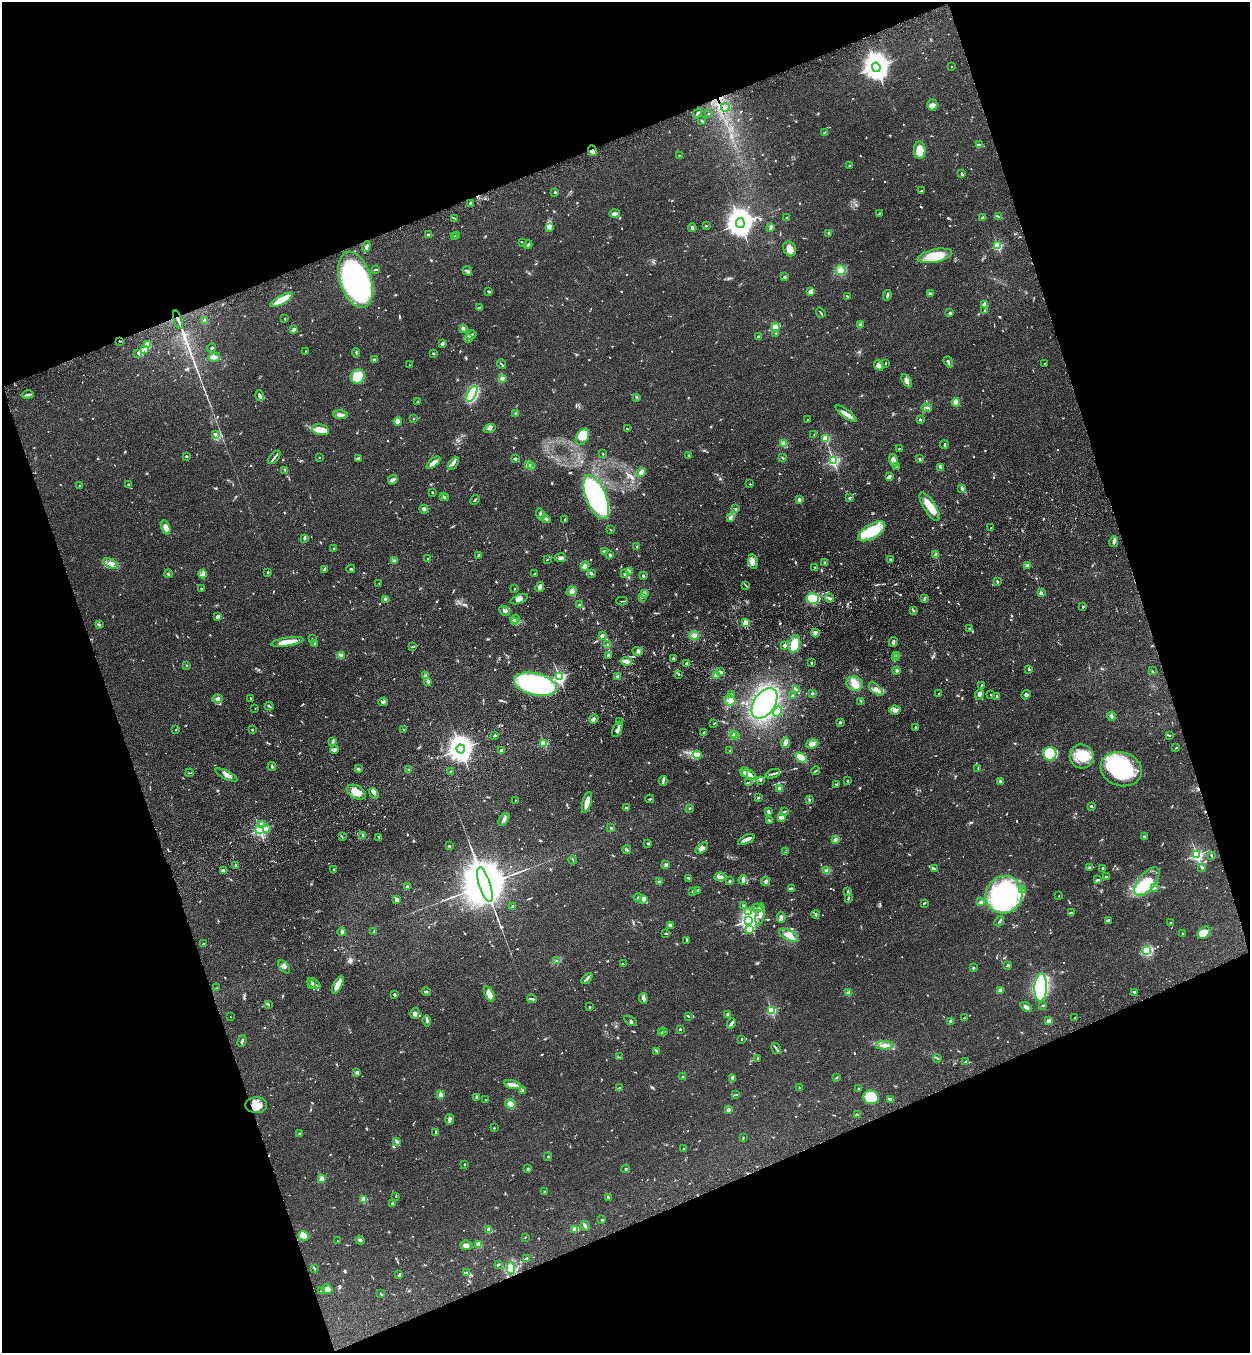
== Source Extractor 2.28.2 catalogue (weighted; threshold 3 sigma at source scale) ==
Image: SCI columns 204-5195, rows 113-5516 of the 5523 x 5630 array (HDU 1 of 3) = the unmasked area's bounding box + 8 px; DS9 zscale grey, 4 x 4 block average (1 PNG px = mean of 4 x 4 image px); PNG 1252 x 1355 px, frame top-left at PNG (2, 2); each listed source drawn as its Kron ellipse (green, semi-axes under 4 px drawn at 4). Shown black and unused: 40% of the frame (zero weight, under 3 of 4 exposures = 6% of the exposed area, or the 3 px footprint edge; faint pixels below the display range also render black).
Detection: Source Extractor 2.28.2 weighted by HDU 2 'WHT'. Background 0.0595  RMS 0.0065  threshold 0.0292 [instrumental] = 3 sigma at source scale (4.5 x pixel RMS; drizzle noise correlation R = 1.50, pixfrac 1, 0.05/0.05 arcsec/px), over >= 5 px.
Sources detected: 1036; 5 too faint to see at this stretch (4 x 4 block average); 4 inside a brighter object's white glare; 3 cosmic-ray / hot-pixel residue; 5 long thin detections or spike segments (spike, bleed or trail) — neither listed nor drawn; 31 coinciding with a brighter row at this scale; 57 inside a brighter listed object's ellipse — not listed separately; of the other 931, all 500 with FLUX_AUTO >= 2.41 (the completeness limit of this list) listed and drawn (431 fainter detections not listed), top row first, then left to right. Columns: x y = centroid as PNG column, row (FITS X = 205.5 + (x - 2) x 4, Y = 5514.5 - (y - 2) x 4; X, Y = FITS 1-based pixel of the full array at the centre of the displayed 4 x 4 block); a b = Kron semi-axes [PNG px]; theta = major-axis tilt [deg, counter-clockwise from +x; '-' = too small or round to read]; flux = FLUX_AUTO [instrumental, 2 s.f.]
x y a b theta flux
876 67 5 3 - 3700
952 67 2 2 - 7.2
932 105 5 5 - 18
725 107 4 2 - 6.3
697 113 5 2 - 4.6
709 114 2 2 - 2.6
701 120 2 2 - 2.7
824 132 3 2 - 4.9
979 145 3 2 - 5.9
920 150 8 6 -88 59
592 151 5 3 - 15
679 155 2 2 - 4.9
849 166 2 2 - 6.8
962 173 3 2 - 5.6
921 191 3 2 - 2.9
555 192 2 2 - 16
471 203 2 2 - 43
615 214 5 3 - 14
879 214 4 2 - 6.2
998 216 4 2 - 5
787 217 2 2 - 4.6
455 218 3 2 - 3.1
983 218 3 3 - 8.9
740 223 5 4 - 5300
706 226 2 2 - 2.7
770 227 4 2 - 4
549 228 4 3 - 9.4
692 228 4 2 - 12
828 233 3 2 - 2.6
428 234 2 2 - 6.4
457 235 3 2 - 3
455 236 2 2 - 3.4
522 243 3 2 - 2.6
528 245 4 2 - 5.1
366 246 5 2 - 13
998 246 2 2 - 330
790 249 8 6 -58 24
935 256 17 6 12 140
376 269 4 2 - 4.5
841 270 5 5 - 18
467 271 5 3 - 9.7
784 277 2 2 - 11
356 280 29 15 -73 990
811 291 4 2 - 25
489 292 2 2 - 9.4
930 294 4 2 - 5.6
887 295 5 2 - 7.8
847 296 3 2 - 3.4
281 300 13 4 29 90
985 304 2 2 - 78
479 307 3 2 - 3.9
984 311 3 2 - 3
821 313 5 2 - 4.9
950 313 2 2 - 8.5
285 319 2 2 - 2.5
178 320 10 2 -70 16
205 321 2 2 - 75
860 325 3 2 - 8.1
775 327 4 4 - 15
463 328 2 2 - 13
294 330 3 2 - 11
776 333 2 2 - 3.4
471 335 5 3 - 8.8
758 336 3 2 - 5.2
468 339 3 2 - 3.2
120 341 3 2 - 2.7
442 343 3 2 - 11
147 345 4 3 - 25
212 348 4 2 - 3.8
145 349 3 2 - 4.9
306 351 2 2 - 3.3
138 353 2 2 - 3.1
356 353 4 2 - 3.9
433 353 2 2 - 3.2
214 357 6 3 12 15
374 359 4 2 - 6.6
948 362 6 2 -68 11
886 363 2 2 - 2.9
502 364 5 2 - 3.5
1044 364 2 2 - 2.9
409 365 3 2 - 2.6
879 365 5 3 - 17
358 376 7 6 - 93
502 378 3 3 - 8.4
907 381 7 3 -60 13
472 394 8 3 63 430
27 395 6 2 11 9
260 395 5 4 - 10
636 397 3 2 - 3.7
418 402 3 2 - 2.5
956 402 4 3 - 22
927 408 5 2 - 5.9
515 413 2 2 - 2.7
846 414 12 3 -37 27
340 415 7 3 -3 21
413 419 2 2 - 2.9
920 419 2 2 - 8.7
807 420 2 2 - 3.9
398 421 4 3 - 38
490 429 6 3 17 11
627 429 4 2 - 2.6
320 430 9 5 -14 46
216 434 3 2 - 4.9
814 435 3 2 - 2.6
583 437 9 5 62 34
826 438 2 2 - 270
783 443 4 3 - 9.5
944 445 4 2 - 5.8
899 449 2 2 - 5.5
603 454 2 2 - 2.7
689 455 2 2 - 6.4
186 456 2 2 - 7.7
274 457 8 2 49 7.7
319 457 2 2 - 4.6
359 458 3 2 - 5.3
783 458 3 2 - 2.9
515 459 2 2 - 11
920 459 3 2 - 5.3
893 460 6 4 -74 28
833 461 2 2 - 680
433 463 8 4 39 22
453 463 7 3 59 13
528 464 2 2 - 180
531 466 2 2 - 94
896 466 2 2 - 7.8
940 467 3 2 - 2.8
285 470 3 2 - 8
641 472 5 3 - 15
889 477 4 3 - 8.3
393 480 5 4 - 10
750 484 3 2 - 2.5
80 485 2 2 - 9.4
129 485 2 2 - 8.4
962 489 2 2 - 27
432 492 3 2 - 2.6
444 497 3 2 - 4.1
596 497 23 10 -69 760
445 498 4 2 - 4.5
849 498 3 2 - 4.1
799 499 2 2 - 37
475 500 5 2 - 4.6
930 507 16 6 -58 61
424 509 5 3 - 6.4
735 509 4 2 - 4.4
540 514 6 2 -76 9
731 518 2 2 - 5.1
546 519 5 2 - 6.6
565 519 2 2 - 5
166 528 7 4 -74 27
991 528 2 2 - 6.3
611 530 3 2 - 2.9
872 531 15 7 31 170
305 538 2 2 - 10
1114 541 5 3 - 9.2
637 546 2 2 - 5.6
334 548 2 2 - 12
604 552 3 2 - 3.6
610 555 2 2 - 25
936 555 2 2 - 94
478 556 3 2 - 7
560 558 5 3 - 9.2
428 559 2 2 - 3.6
547 559 3 2 - 2.8
890 559 2 2 - 5.3
394 560 3 2 - 4.1
753 562 7 5 -79 16
110 563 8 3 -27 14
825 563 3 3 - 5.3
1027 565 4 3 - 6.3
585 566 5 4 - 14
814 567 3 2 - 2.5
324 569 3 2 - 5.3
351 569 4 2 - 4.6
629 571 3 3 - 5.2
268 572 2 2 - 11
535 573 2 2 - 2.8
591 573 4 2 - 6.7
168 574 4 2 - 3.3
203 574 4 4 - 12
624 574 2 2 - 2.7
643 576 2 2 - 6.4
997 581 3 2 - 5
379 583 2 2 - 2.6
746 586 3 2 - 3.7
540 587 5 3 - 14
201 588 2 2 - 2.6
515 589 2 2 - 3.5
571 591 5 4 - 13
1041 593 2 2 - 45
644 594 3 3 - 9.5
642 597 3 2 - 3.5
829 598 5 2 - 11
385 599 2 2 - 53
519 599 9 4 20 15
813 599 6 5 - 120
925 599 3 2 - 3.6
622 601 6 2 0 3.6
580 605 3 2 - 5
1083 607 3 2 - 3.5
913 610 3 2 - 3.7
504 611 6 3 -45 7.6
218 617 3 3 - 18
515 619 5 2 - 5.6
515 622 3 2 - 4.5
746 623 2 2 - 170
99 624 3 2 - 6.7
970 628 2 2 - 5.3
815 633 4 3 - 7.7
602 635 3 3 - 6.5
694 635 5 4 - 15
312 639 3 2 - 2.4
287 642 16 3 9 61
893 642 5 3 - 9
314 643 2 2 - 5.3
794 644 9 6 77 80
608 645 3 3 - 7.8
785 645 3 2 - 10
413 647 4 2 - 4.6
638 651 5 3 - 6.4
897 655 3 2 - 4.3
341 656 4 3 - 7.8
608 656 2 2 - 10
673 658 3 2 - 3.6
895 658 3 2 - 3.3
626 661 6 3 -9 23
811 663 3 2 - 5.1
686 664 3 2 - 5.8
186 665 2 2 - 2.6
1029 669 3 2 - 4.1
897 671 3 2 - 6.6
1152 671 2 2 - 2.8
721 672 4 3 - 7.2
678 674 3 2 - 2.5
716 675 4 4 - 11
426 676 3 3 - 9.3
559 677 2 2 - 830
618 677 2 2 - 16
428 681 3 3 - 8.6
535 684 22 11 -13 680
855 684 8 7 - 34
981 685 3 2 - 2.7
876 689 9 4 -43 18
796 690 3 2 - 5.2
812 693 2 2 - 6.6
731 694 3 2 - 3.3
939 694 2 2 - 2.4
979 694 5 3 - 12
991 695 3 2 - 3
1026 695 5 3 - 8.8
793 696 2 2 - 12
996 697 3 2 - 4.2
251 698 3 2 - 5.3
217 699 5 4 - 9.7
730 700 6 5 - 21
861 701 3 2 - 3.7
383 702 5 3 - 7.5
764 703 17 10 56 670
269 706 4 2 - 7.4
255 709 2 2 - 3.7
895 710 5 4 - 13
778 712 5 4 - 16
1112 716 4 3 - 7.5
594 719 5 3 - 12
619 722 2 2 - 2.8
840 722 2 2 - 6.1
714 724 2 2 - 2.4
915 727 2 2 - 2.6
617 729 8 3 65 12
176 730 2 2 - 2.7
252 730 2 2 - 3.6
404 730 3 2 - 3.4
704 733 3 2 - 2.7
733 734 3 2 - 11
495 735 3 2 - 4.2
1169 735 4 2 - 3.9
736 736 3 2 - 4.7
332 741 4 2 - 9.5
544 743 2 2 - 250
785 743 5 2 - 25
812 744 6 4 18 18
1176 748 3 2 - 2.8
334 749 4 2 - 5.6
461 749 4 3 - 4500
501 750 4 2 - 7.5
729 751 2 2 - 2.6
1050 754 7 6 - 150
697 755 4 4 - 14
1082 756 12 12 - 85
801 758 6 3 -34 77
272 766 4 2 - 5
978 768 3 2 - 3.4
358 769 3 3 - 6.2
1121 769 21 17 -16 360
409 770 3 2 - 5.3
450 771 2 2 - 2.6
816 771 4 2 - 4.3
190 773 4 2 - 2.9
748 773 9 2 -31 52
744 774 3 2 - 5.2
773 774 7 2 18 7.8
226 775 12 3 -26 17
760 780 3 2 - 4.1
663 781 5 2 - 10
848 781 2 2 - 2.5
1000 781 3 3 - 4.8
748 782 4 2 - 3.6
836 785 3 2 - 3.5
780 789 3 3 - 9
356 792 10 6 -28 41
374 794 5 4 - 10
758 798 2 2 - 3.5
650 799 4 2 - 3.1
515 800 2 2 - 2.5
809 800 2 2 - 3.1
587 803 11 4 75 35
1091 806 2 2 - 16
626 807 3 2 - 6
689 808 2 2 - 3.7
769 811 2 2 - 13
784 811 3 2 - 3.4
781 817 4 3 - 13
504 819 7 3 56 12
769 820 3 2 - 4
261 824 2 2 - 61
611 828 3 2 - 3.5
267 829 2 2 - 8.3
260 830 2 2 - 750
363 836 3 2 - 4.8
342 837 4 2 - 3
379 837 3 2 - 8.3
1144 837 2 2 - 6.3
746 839 9 3 25 25
835 840 4 3 - 8.6
648 844 2 2 - 7.3
449 846 2 2 - 15
702 848 7 4 40 18
627 850 4 3 - 5.1
785 852 2 2 - 2.7
1197 855 2 2 - 780
1211 855 3 2 - 4
573 860 4 2 - 3.5
236 865 3 2 - 5.6
666 865 3 3 - 5.5
1202 867 3 2 - 6.8
1089 868 3 2 - 3.4
1103 868 3 2 - 7.1
934 869 3 2 - 3.3
224 870 4 2 - 14
334 870 3 3 - 4.4
826 871 4 4 - 17
1106 876 3 2 - 3.4
720 877 6 4 4 16
689 878 4 2 - 4.4
743 880 5 4 - 14
1097 880 4 2 - 4.6
730 881 3 2 - 4.6
765 881 4 3 - 14
659 882 4 2 - 5.6
1147 882 17 8 51 71
485 885 18 5 -72 47000
407 887 3 2 - 10
791 888 3 2 - 10
1154 888 3 2 - 4.9
698 890 2 2 - 3.2
1022 890 2 2 - 3
848 891 3 2 - 3.9
693 892 2 2 - 3.2
1004 895 19 18 - 700
1059 896 2 2 - 2.8
638 898 4 2 - 8.1
848 898 3 2 - 3.2
396 900 4 4 - 13
643 900 3 3 - 8.8
981 902 3 3 - 8.8
924 903 3 2 - 3.6
743 905 3 2 - 3.2
512 906 3 2 - 5.8
757 908 5 2 - 5.2
748 912 3 2 - 7.5
1071 913 2 2 - 5.1
760 914 11 3 81 22
816 914 4 2 - 4.9
781 918 5 3 - 11
749 920 3 3 - 2100
1108 920 4 2 - 5.9
999 921 5 2 - 5.7
1171 922 3 2 - 3.7
670 925 4 2 - 11
749 930 2 2 - 32
342 932 4 3 - 6.3
374 932 3 2 - 3.8
1183 933 2 2 - 3.5
1204 933 7 5 47 45
666 934 3 2 - 2.9
789 935 10 5 -28 29
687 940 3 2 - 3.7
203 943 2 2 - 2.4
1147 951 2 2 - 170
556 961 3 2 - 3
623 964 2 2 - 3.4
1008 965 4 2 - 6
284 967 8 3 -50 11
973 967 3 2 - 3.1
587 979 6 3 47 10
314 983 7 2 -35 8.9
312 985 4 2 - 4.3
338 985 10 4 62 33
1041 987 14 6 87 410
216 988 3 2 - 2.7
1000 991 2 2 - 72
426 992 4 2 - 7.2
1135 992 2 2 - 3.4
849 993 2 2 - 82
489 994 8 4 -65 38
394 995 2 2 - 7.9
643 998 5 3 - 13
532 999 5 2 - 8.6
268 1004 3 2 - 4.3
1043 1006 3 2 - 3.4
590 1007 2 2 - 12
1026 1007 6 3 -35 8.7
771 1010 2 2 - 410
415 1013 5 4 - 15
728 1014 3 3 - 11
688 1016 3 2 - 2.7
230 1017 2 2 - 3.4
964 1018 2 2 - 2.5
1075 1018 2 2 - 4.4
427 1021 5 2 - 8.3
630 1021 7 2 -33 6.5
951 1021 3 2 - 17
1049 1021 3 2 - 26
731 1024 5 2 - 12
680 1029 2 2 - 4.5
664 1032 3 2 - 3.9
661 1033 2 2 - 3
742 1039 2 2 - 2.5
242 1041 6 2 68 7.4
885 1045 9 3 0 18
776 1048 6 2 -59 6.7
657 1051 4 2 - 4
620 1057 3 2 - 2.8
937 1058 4 2 - 4.3
758 1059 3 2 - 2.8
965 1062 3 2 - 3.9
357 1072 3 3 - 9.1
683 1077 2 2 - 3.4
836 1078 3 2 - 2.8
732 1079 3 3 - 6.1
512 1085 8 3 -14 23
620 1088 2 2 - 2.8
799 1088 2 2 - 2.4
859 1089 2 2 - 4.8
522 1090 4 2 - 2.9
441 1095 3 3 - 15
735 1095 4 2 - 3.1
476 1097 4 2 - 5.4
871 1097 8 7 - 190
890 1099 4 3 - 6.7
486 1100 2 2 - 3.2
510 1104 5 4 - 19
256 1105 11 8 -1 42
728 1110 2 2 - 64
857 1115 3 3 - 4.2
450 1119 5 2 - 15
494 1128 2 2 - 3.3
436 1133 3 2 - 4.4
299 1134 3 2 - 3.6
743 1138 3 2 - 2.6
396 1141 3 2 - 13
684 1149 3 2 - 2.5
548 1156 3 2 - 3.3
464 1164 3 2 - 2.7
528 1169 2 2 - 18
626 1169 4 2 - 3.8
322 1179 2 2 - 130
544 1192 2 2 - 2.6
396 1196 3 2 - 3
608 1197 3 2 - 9.4
364 1199 2 2 - 150
392 1203 2 2 - 15
602 1220 2 2 - 3.3
585 1226 5 2 - 9.7
575 1229 4 3 - 11
489 1230 2 2 - 73
303 1236 5 4 - 39
525 1237 2 2 - 2.7
360 1240 5 3 - 7.6
337 1241 2 2 - 4.7
479 1244 2 2 - 36
466 1245 6 4 -7 14
526 1259 3 2 - 7.4
498 1264 3 2 - 5.3
314 1268 3 2 - 4.6
511 1268 6 4 -87 96
467 1272 4 3 - 5.7
399 1275 3 2 - 9.8
327 1289 5 4 - 23
321 1291 3 2 - 3.1
381 1294 4 2 - 3.6
Overlapping masked pixels (flux is a lower limit): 3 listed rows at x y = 592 151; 178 320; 120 341
Diffuse or blended objects may show on this block-average render without a row.